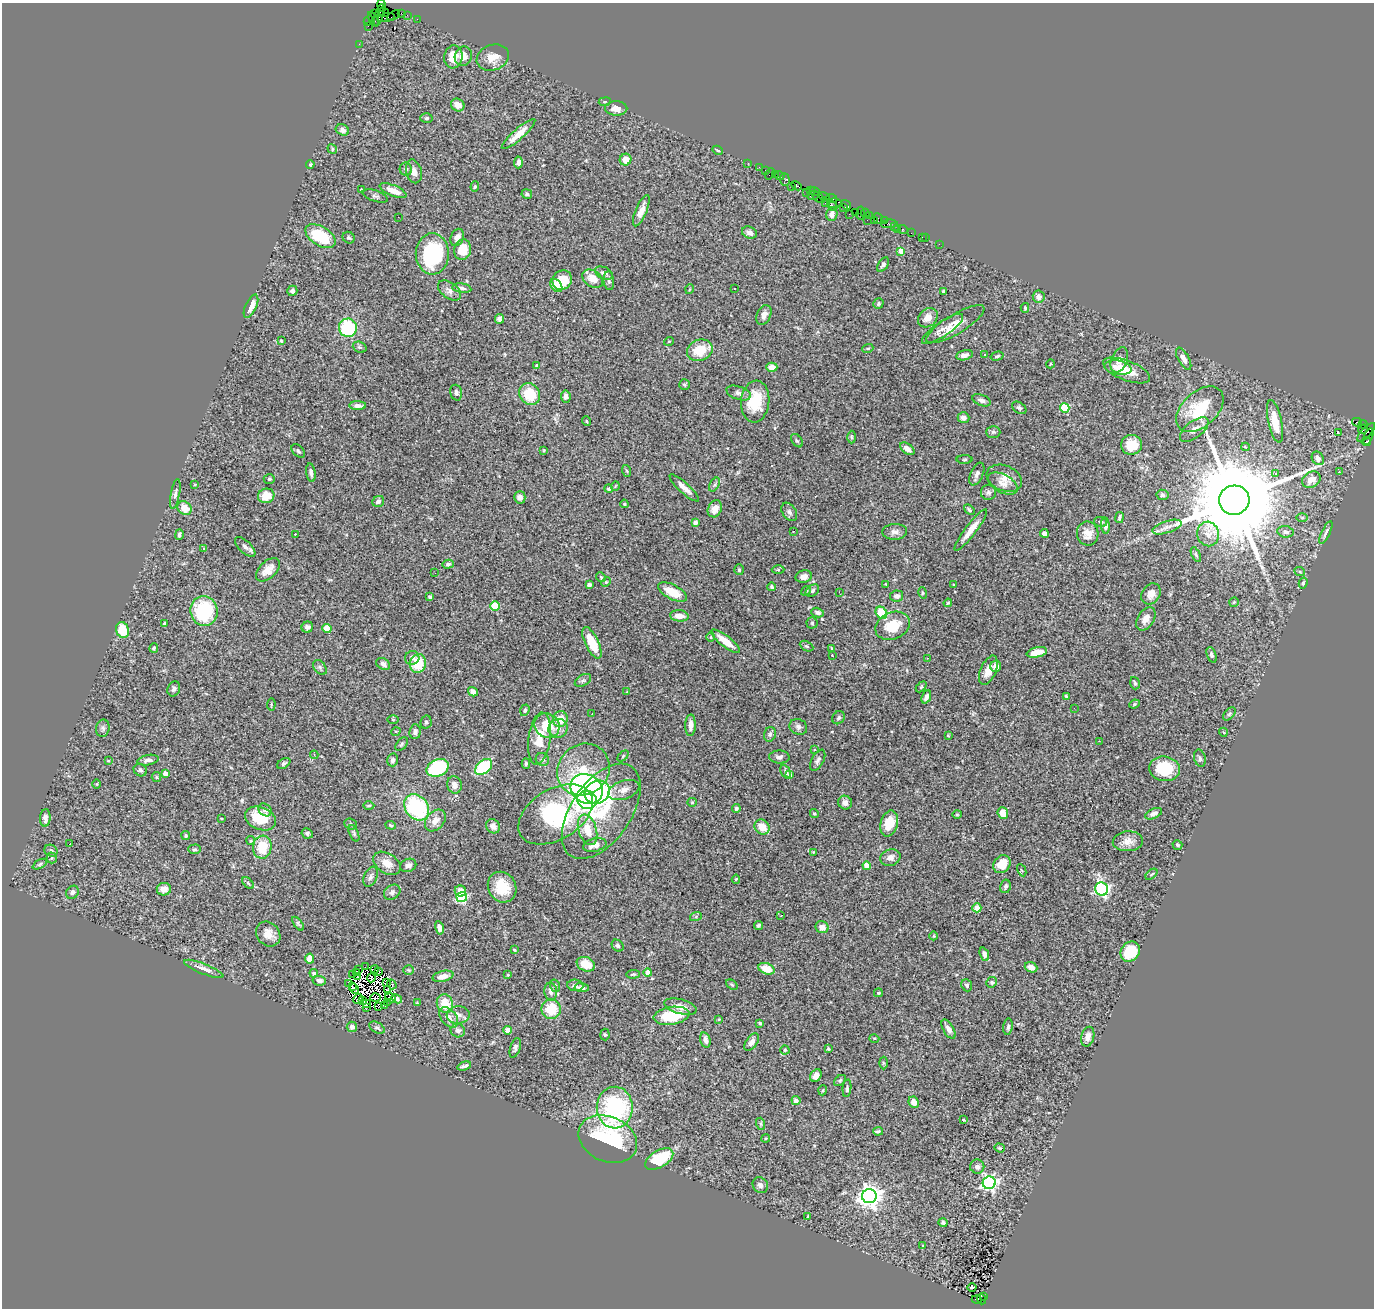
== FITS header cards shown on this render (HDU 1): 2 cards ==
NAXIS1  =                 1372
NAXIS2  =                 1306

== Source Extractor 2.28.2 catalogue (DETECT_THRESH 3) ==
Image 1372 x 1306 px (HDU 1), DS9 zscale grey, 1 PNG px = 1 image px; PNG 1376 x 1310 px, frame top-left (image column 1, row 1306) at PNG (2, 3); each listed source drawn as its Kron ellipse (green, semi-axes under 4 px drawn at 4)
Background 1.89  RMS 0.057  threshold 0.172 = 3 sigma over >= 5 px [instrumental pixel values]
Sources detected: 477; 10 with non-positive FLUX_AUTO (blend fragments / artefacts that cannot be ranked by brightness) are neither listed nor drawn; the other 467 listed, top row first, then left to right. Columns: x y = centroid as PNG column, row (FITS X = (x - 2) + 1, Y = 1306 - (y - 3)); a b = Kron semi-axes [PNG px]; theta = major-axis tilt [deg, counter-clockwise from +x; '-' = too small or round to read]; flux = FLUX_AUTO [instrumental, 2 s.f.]
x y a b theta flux
382 5 6 3 -74 44
384 12 5 3 - 170
374 13 3 3 - 33
401 13 2 2 - 61
379 15 11 3 74 500
407 15 2 2 - 29
394 16 7 2 33 100
386 18 9 4 14 390
373 19 8 2 -57 240
417 19 2 2 - 40
368 20 5 2 - 73
368 26 2 2 - 29
359 44 2 2 - 28
463 56 10 8 69 32
453 57 11 9 84 60
493 58 16 12 20 49
605 102 6 3 8 4.6
458 105 7 6 - 28
616 108 11 7 -1 35
426 118 6 5 - 7.8
342 130 7 5 -28 13
518 134 22 5 41 54
332 149 5 4 - 4.7
718 150 5 3 - 5
626 160 6 5 - 39
518 162 6 4 86 15
748 163 2 2 - 29
310 164 4 3 - 4.1
759 167 2 2 - 11
406 169 6 6 - 13
766 170 3 2 - 72
414 171 12 7 -75 23
770 174 6 3 51 270
775 174 3 2 - 73
780 176 5 2 - 48
785 180 6 5 - 140
791 186 3 3 - 77
796 186 6 3 -26 180
475 187 5 4 - 5.8
361 189 3 3 - 4.7
393 191 14 5 -22 47
810 191 3 2 - 41
814 191 5 3 - 230
807 193 4 2 - 20
527 194 5 4 - 7.9
813 195 6 3 22 290
375 196 13 5 -18 11
824 197 5 4 - 330
819 198 7 4 -35 160
832 199 6 3 -22 300
825 203 3 2 - 37
834 203 7 4 -1 360
846 205 5 2 - 200
832 206 5 3 - 450
843 207 4 3 - 190
641 211 17 5 67 31
855 212 2 2 - 67
861 213 6 3 83 190
865 213 4 4 - 110
832 214 7 5 78 21
849 214 2 2 - 23
869 216 3 2 - 89
398 217 2 2 - 46
878 219 6 4 -51 350
867 220 2 2 - 58
874 220 2 2 - 77
884 221 3 2 - 130
889 224 7 3 7 230
895 226 3 2 - 40
897 229 2 2 - 25
903 229 5 3 - 97
749 233 8 5 -22 15
911 233 2 2 - 48
320 236 17 9 -31 170
457 237 9 6 67 19
922 237 3 2 - 3
349 238 6 5 - 6.5
925 238 2 2 - 18
939 244 2 2 - 24
463 250 10 8 76 64
901 251 4 4 - 46
432 254 20 16 -90 340
883 265 8 5 57 11
604 273 10 6 -24 15
593 279 11 8 -35 45
562 280 10 9 - 87
609 281 9 5 -84 11
556 285 7 5 -51 64
462 288 9 4 -8 13
735 288 3 3 - 16
690 289 5 3 - 3
449 290 13 7 -37 22
292 291 5 5 - 11
943 291 3 3 - 6.4
1039 297 6 6 - 25
878 304 5 4 - 7
251 306 12 5 65 37
1025 308 5 4 - 5
764 315 10 7 66 22
928 318 11 8 40 37
499 319 5 4 - 11
955 324 33 9 31 61
348 328 9 9 - 260
942 329 24 7 34 33
281 341 3 2 - 4.1
669 341 5 3 - 3.1
360 347 7 5 -20 7.2
868 348 5 3 - 4.1
700 350 13 10 22 91
985 354 3 3 - 17
964 355 8 5 12 21
997 356 6 4 16 6.2
1184 359 12 5 -61 23
1119 360 13 8 68 39
1050 364 4 3 - 3.1
537 365 4 4 - 6.5
772 367 5 4 - 25
1118 368 14 7 -8 31
1127 370 25 9 -21 73
684 385 5 5 - 6.3
456 393 8 6 -75 12
739 393 12 6 -19 18
530 394 11 10 - 130
566 396 6 5 - 11
982 400 9 5 -22 14
755 401 21 14 84 130
358 406 8 4 -1 13
1019 408 8 5 -33 8.1
1065 408 5 4 - 180
1200 409 28 17 42 210
963 418 6 5 - 18
586 421 5 3 - 3.3
1275 421 22 6 -78 82
1357 422 5 3 - 240
1363 424 4 2 - 60
1194 429 17 8 37 33
1363 429 5 3 - 540
993 432 7 6 - 8
1366 432 12 5 46 610
1338 433 4 2 - 8.7
1368 436 8 4 69 430
851 437 6 4 -89 6.1
797 441 7 5 -52 7.7
1366 441 5 4 - 190
1132 445 10 10 - 84
1245 447 4 3 - 8.6
907 449 8 5 -39 24
544 450 4 3 - 3.3
298 451 8 5 -45 9
1318 458 7 5 -59 20
965 460 8 4 1 4.6
627 471 6 3 -71 4.4
1339 472 3 3 - 5.1
311 473 9 4 -80 14
1275 473 4 3 - 8.9
977 474 12 6 66 15
1004 478 18 12 -23 42
269 479 5 4 - 5.2
1311 480 10 7 32 34
1003 483 16 9 -28 26
195 484 3 2 - 2.6
714 485 7 4 59 7.1
615 486 5 3 - 2.9
684 488 19 5 -42 27
609 489 4 4 - 5.4
988 492 7 7 - 12
175 494 15 4 80 12
1162 495 6 5 - 7.3
266 496 8 7 - 61
520 497 6 6 - 23
1234 500 15 14 - 87000
378 501 6 5 - 11
624 504 4 3 - 4.3
184 508 7 6 - 47
715 509 9 6 64 33
969 510 6 3 -43 6.1
789 512 10 6 -57 13
1120 518 5 3 - 7
1302 518 6 4 0 5.4
1101 522 6 5 - 6.5
695 523 4 4 - 25
1105 525 8 4 -84 14
1167 527 15 6 19 21
971 530 26 5 53 50
793 531 3 2 - 5.9
895 532 12 8 4 20
1285 532 8 5 -8 15
1044 533 4 4 - 38
1326 533 12 4 65 12
295 534 2 2 - 2.4
1088 534 12 10 -78 40
1208 534 12 11 - 37
179 535 5 3 - 9.3
245 547 13 6 -43 15
204 548 4 3 - 2.5
1196 555 8 4 -63 6.9
448 564 6 4 17 7
268 570 14 8 43 39
739 570 5 4 - 5.2
778 570 6 4 -1 4.7
1300 572 5 3 - 4.5
435 573 2 2 - 7.8
601 577 5 4 - 4.4
804 577 8 6 13 22
606 582 5 4 - 4.1
1303 583 5 4 - 5
886 584 3 2 - 2.4
589 585 4 4 - 10
954 585 3 2 - 3
772 587 4 3 - 6.5
806 591 5 4 - 4.4
812 591 7 5 36 8.6
672 592 16 7 -28 84
839 592 2 2 - 22
923 593 6 4 -76 4.9
1151 594 11 9 54 40
897 596 6 5 - 17
430 597 4 4 - 8.8
1234 602 5 4 - 4.7
948 603 4 3 - 4.7
495 606 5 4 - 160
204 611 15 13 -83 290
817 613 6 4 -16 12
881 613 6 5 - 150
679 616 9 5 -5 32
1146 619 13 8 58 37
164 623 4 3 - 8.2
812 623 5 5 - 5.8
892 626 18 13 23 100
307 627 6 5 - 13
327 628 4 4 - 110
122 630 8 6 -73 100
711 637 5 3 - 3.4
725 641 17 5 -38 64
592 643 17 6 -64 110
806 646 7 4 -27 6.6
154 648 5 4 - 6.2
832 648 3 3 - 4.7
1037 652 10 5 13 48
832 655 3 2 - 2.7
1212 655 8 4 -69 8.1
412 658 7 7 - 13
927 658 3 2 - 2.2
418 663 9 8 - 130
383 664 7 5 -32 14
996 666 5 5 - 18
320 667 8 5 -50 9.9
988 670 15 7 67 43
583 680 9 5 30 9.8
1135 683 6 4 -73 6.6
921 687 6 4 45 4
174 689 8 6 67 11
473 692 5 4 - 16
627 692 3 3 - 2.8
1066 696 3 3 - 4.9
926 697 7 4 69 14
271 704 6 2 85 3.4
1134 704 5 4 - 5.4
1074 708 2 2 - 5.6
525 710 6 4 72 6.7
592 713 3 2 - 5
1229 714 8 4 48 7.2
838 718 7 6 - 8.8
560 719 8 7 - 56
393 720 5 3 - 3.2
426 722 6 5 - 7.8
690 725 11 5 88 25
547 726 13 12 - 100
798 727 9 7 -28 14
103 728 9 6 81 11
558 728 10 9 - 26
396 731 5 3 - 2.9
415 732 7 5 84 12
1223 732 4 3 - 3.5
770 734 7 6 - 9.8
948 735 3 3 - 3.4
539 739 26 11 82 72
1099 741 3 3 - 3.7
402 744 8 5 50 6.5
815 750 3 3 - 41
314 755 4 4 - 3.6
623 756 6 4 46 4.8
779 757 10 6 -1 14
1200 758 9 5 -76 10
542 759 7 6 - 9.9
148 760 11 5 11 16
392 760 6 5 - 12
818 760 11 6 61 13
108 761 4 3 - 3.5
284 763 7 4 32 8.8
526 764 5 4 - 6.6
484 767 10 6 41 250
438 768 11 8 24 320
583 769 27 25 41 160
1164 769 15 12 -7 130
140 770 7 6 - 9.6
786 772 7 4 -66 8.5
165 774 4 4 - 43
790 775 4 3 - 20
156 777 5 4 - 4.7
97 784 5 3 - 3.4
454 785 9 7 -77 24
587 789 17 14 -34 680
624 790 16 9 20 31
597 792 13 11 27 420
587 800 10 9 - 450
692 802 5 4 - 4.2
845 803 7 6 - 20
369 806 5 3 - 4.6
417 807 14 11 -51 410
736 808 4 4 - 6.8
265 810 7 5 -41 9.7
601 811 54 30 55 340
1003 813 6 5 - 42
556 814 41 25 31 550
814 814 4 4 - 5.4
957 814 4 4 - 4.2
1154 814 9 5 24 15
45 818 9 5 86 17
221 818 4 2 - 2.7
260 818 16 11 -20 120
435 820 12 8 49 32
889 823 13 8 75 76
351 824 6 5 - 6.7
391 825 5 4 - 5
493 826 7 6 - 19
762 827 8 7 - 56
588 830 16 9 -73 71
307 833 6 5 - 8.4
354 833 9 4 -66 7.1
186 836 4 4 - 6
251 840 4 4 - 4.5
1128 841 15 10 4 35
69 844 3 3 - 38
595 845 12 6 14 31
1177 845 5 4 - 6.9
262 847 11 9 83 100
194 849 6 4 1 6.5
51 851 7 5 -29 8.7
813 852 3 3 - 3.3
52 858 5 5 - 5.9
890 858 10 8 16 24
387 863 15 10 -34 46
40 864 8 4 29 6.7
1002 864 9 8 - 68
408 865 8 6 23 16
867 866 4 4 - 44
1022 870 6 4 -65 4.2
1152 874 7 3 41 3.9
371 877 10 6 68 14
736 879 4 4 - 5
248 883 7 4 -45 7.2
1005 886 7 5 77 9
502 887 16 14 -59 96
164 889 7 6 - 29
1102 889 7 6 - 780
460 891 5 5 - 35
72 892 7 6 - 15
392 892 9 7 36 16
462 897 5 5 - 340
977 908 4 4 - 85
781 915 3 3 - 7.5
696 916 6 4 20 5.1
298 924 8 4 -53 5.8
758 925 5 3 - 6.9
822 927 7 6 - 21
439 928 7 4 -77 22
268 934 13 11 -49 40
934 936 4 3 - 2.9
618 946 6 5 - 8.7
514 950 4 3 - 3.3
1130 952 11 9 50 140
984 954 7 4 -69 14
309 959 5 4 - 41
586 964 9 7 -21 70
365 967 4 2 - 4
1031 967 6 5 - 26
204 969 21 5 -22 30
375 969 4 3 - 0.17
766 969 8 5 -20 57
359 970 2 2 - 4.3
408 970 5 4 - 5.1
378 971 3 2 - 3.1
314 973 4 4 - 11
357 973 4 3 - 7.7
648 973 4 4 - 57
352 974 4 2 - 5.1
633 974 7 4 4 5.8
508 975 3 2 - 3
443 976 11 5 14 28
358 977 2 2 - 4.7
371 978 4 2 - 5.2
319 981 7 5 -10 15
387 982 4 2 - 4.3
992 982 5 5 - 7.5
349 984 3 2 - 5.1
392 984 5 2 - 4.6
575 985 8 6 -6 11
732 985 6 4 -40 4.8
967 985 6 5 - 10
555 986 6 4 -72 6.7
352 987 3 2 - 3.8
582 988 7 4 -3 19
354 989 5 2 - 5.6
388 990 3 2 - 3.7
551 991 9 6 -84 16
878 993 4 3 - 5
375 998 5 2 - 14
390 998 5 4 - 13
358 999 5 2 - 1
397 999 5 3 - 6.7
363 1000 2 2 - 1.9
387 1003 2 2 - 5.5
417 1003 4 3 - 3.5
366 1004 2 2 - 5.6
445 1004 9 8 - 79
384 1005 4 2 - 2.7
379 1007 3 3 - 1.9
680 1007 17 7 -15 40
366 1008 2 2 - 1.5
551 1009 10 9 - 110
458 1015 11 8 2 24
671 1016 18 9 8 190
449 1017 12 7 -50 24
719 1019 4 3 - 3
760 1023 4 3 - 5.2
352 1027 5 5 - 15
1008 1027 8 4 83 9.1
377 1028 8 5 -28 7.9
948 1029 11 5 -61 20
508 1030 4 4 - 52
458 1031 7 6 - 18
605 1035 6 4 -86 5.3
1088 1037 10 6 75 25
874 1038 5 3 - 3.9
705 1040 8 5 -75 21
752 1042 10 5 55 21
515 1048 10 5 73 10
828 1049 4 3 - 4.5
785 1050 4 4 - 4
883 1063 6 4 -88 5.3
464 1066 7 3 17 11
816 1076 7 5 54 23
840 1080 7 4 39 7.4
847 1088 9 4 84 7.2
823 1090 5 3 - 4
796 1100 4 4 - 19
914 1102 6 5 - 30
615 1108 21 18 88 480
964 1120 4 3 - 10
761 1124 6 4 -72 5.3
878 1131 5 3 - 7.4
766 1138 4 3 - 3.9
608 1139 30 22 -23 400
999 1148 5 4 - 4.1
659 1159 15 8 30 210
977 1167 7 7 - 14
989 1183 6 6 - 940
760 1185 8 7 - 14
869 1196 7 7 - 3100
808 1216 3 2 - 4.9
943 1223 4 4 - 7.1
923 1246 3 3 - 5
972 1287 4 3 - 20
983 1296 3 2 - 270
981 1299 5 3 - 140
977 1300 5 3 - 340
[10 non-positive-flux detections neither listed nor drawn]